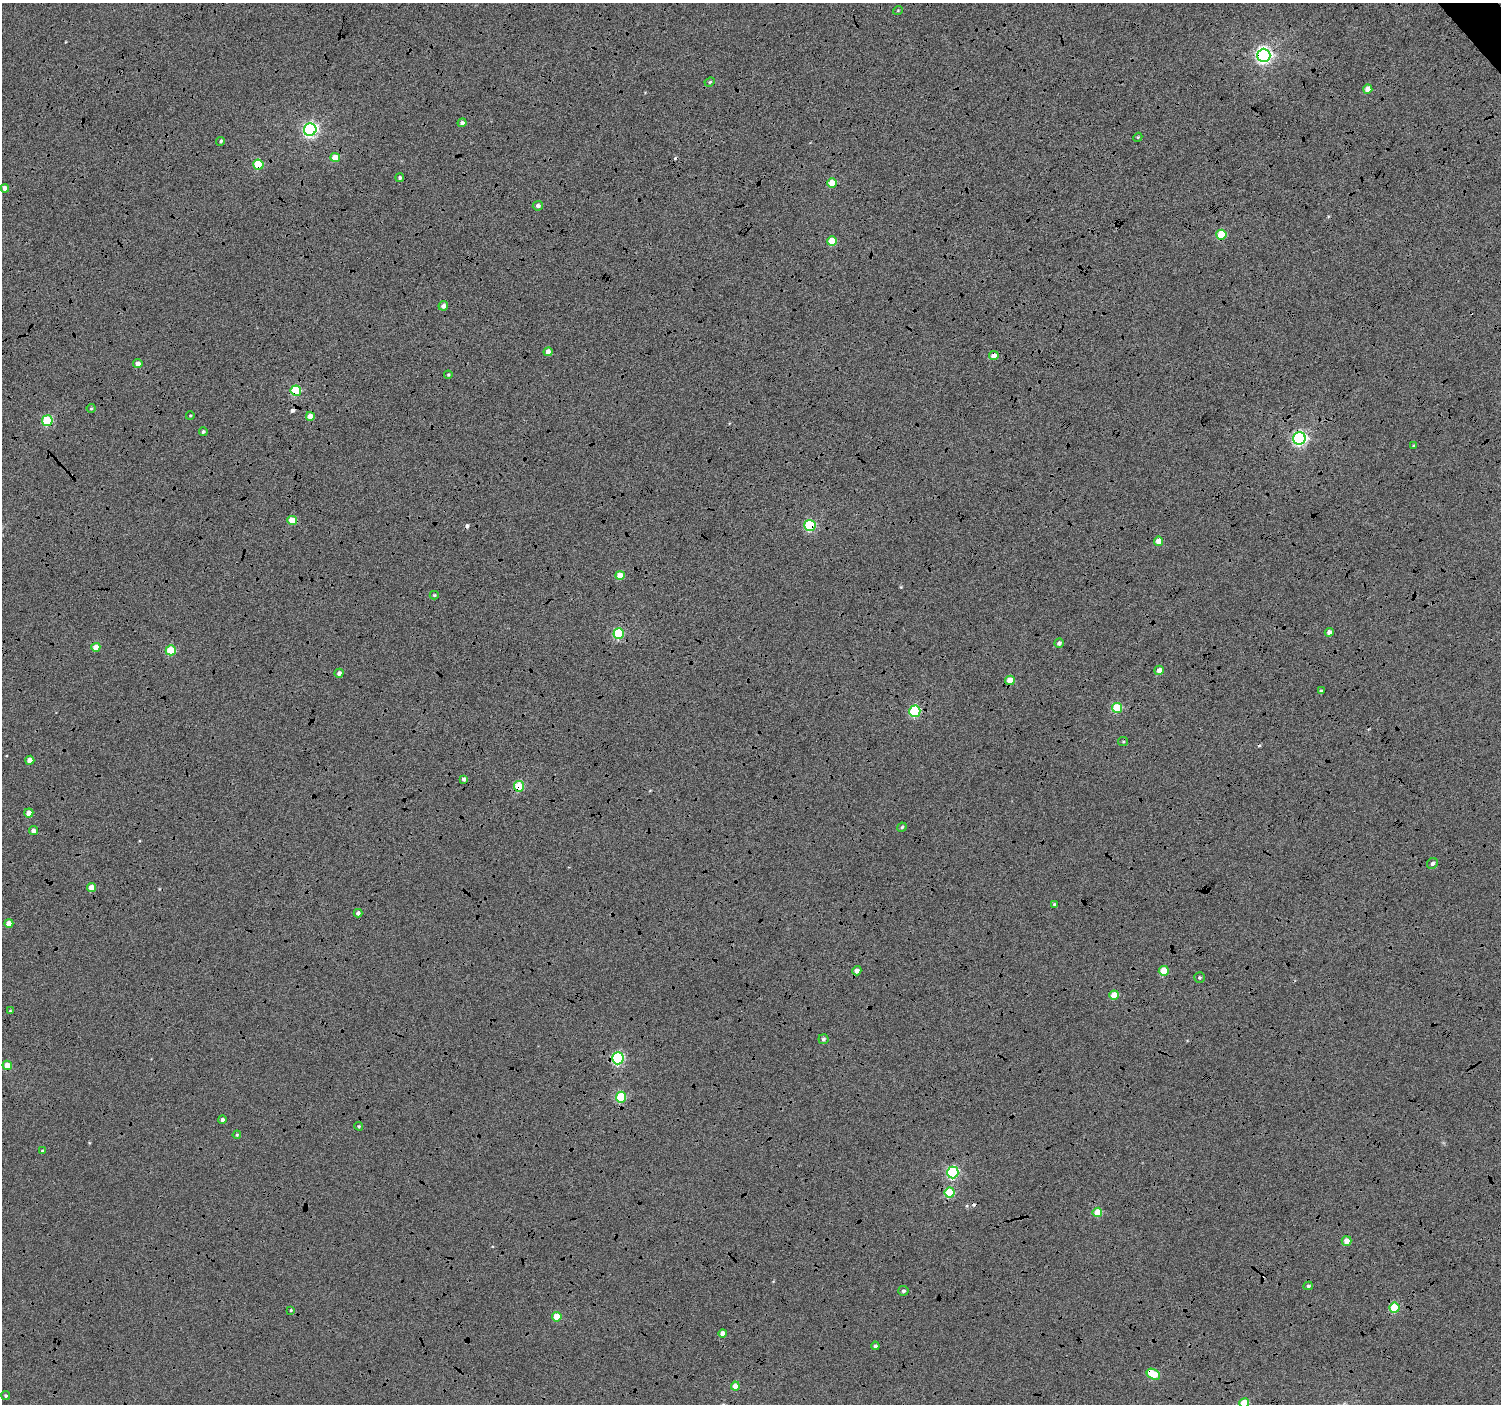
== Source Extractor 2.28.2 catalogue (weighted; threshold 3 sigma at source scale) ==
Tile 10 of 4 x 4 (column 2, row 3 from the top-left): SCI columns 1508-3006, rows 1610-3011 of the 6003 x 5959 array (HDU 1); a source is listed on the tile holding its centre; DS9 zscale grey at full resolution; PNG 1503 x 1406 px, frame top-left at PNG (2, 3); each listed source drawn as its Kron ellipse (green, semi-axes under 4 px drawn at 4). Shown black and unused: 1% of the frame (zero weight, under 4 of 12 exposures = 2% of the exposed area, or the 3 px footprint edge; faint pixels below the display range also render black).
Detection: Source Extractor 2.28.2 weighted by HDU 2 'WHT'; one run over the whole footprint, this tile lists its part. Background -0.0512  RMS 0.021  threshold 0.086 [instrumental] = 3 sigma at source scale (4.09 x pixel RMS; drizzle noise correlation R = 1.36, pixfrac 0.8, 0.0396/0.0396 arcsec/px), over >= 5 px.
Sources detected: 91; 6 cosmic-ray / hot-pixel residue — neither listed nor drawn; the other 85 listed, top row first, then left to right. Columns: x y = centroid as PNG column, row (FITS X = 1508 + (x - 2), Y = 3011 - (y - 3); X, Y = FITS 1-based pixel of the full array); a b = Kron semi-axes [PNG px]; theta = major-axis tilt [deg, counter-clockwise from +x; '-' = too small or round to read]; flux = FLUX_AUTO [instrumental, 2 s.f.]
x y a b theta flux
898 10 5 3 - 1.5
1264 55 6 6 - 630
710 82 5 4 - 2.4
1368 89 4 4 - 19
462 123 4 4 - 6.8
310 130 6 6 - 500
1138 137 5 3 - 1.8
221 141 4 4 - 2.9
335 158 4 4 - 29
258 165 5 5 - 88
400 177 4 4 - 4
832 183 5 4 - 40
5 188 4 4 - 11
538 206 5 4 - 7
1221 235 5 5 - 77
832 241 5 5 - 65
443 306 5 4 - 7.6
548 352 4 4 - 11
994 355 5 4 - 14
138 364 4 4 - 10
448 375 4 4 - 2
296 391 5 5 - 100
91 408 4 4 - 2.3
190 416 4 3 - 1.6
310 416 4 4 - 25
47 421 5 5 - 110
203 432 4 4 - 3.3
1299 438 6 6 - 430
1413 446 4 2 - 1.6
292 520 4 4 - 37
810 526 5 5 - 160
1158 541 4 4 - 25
620 575 4 4 - 27
434 595 4 4 - 2.7
1329 632 4 4 - 8.5
619 633 5 5 - 120
1059 643 4 4 - 5.8
96 647 4 4 - 22
171 650 5 5 - 71
1159 670 5 4 - 14
339 673 4 4 - 5.9
1010 680 5 5 - 29
1321 691 4 3 - 3.5
1117 708 5 5 - 78
915 711 5 5 - 160
1123 742 5 4 - 2.3
30 760 4 4 - 18
464 779 4 4 - 5.1
519 786 5 5 - 69
29 813 4 4 - 17
902 827 5 4 - 2.6
33 831 4 4 - 8.6
1432 863 6 5 - 5
92 888 4 4 - 22
1054 904 4 3 - 1.9
358 913 4 4 - 6
9 923 4 4 - 21
857 971 4 4 - 9.2
1164 971 5 5 - 46
1199 978 5 5 - 2.7
1114 995 5 4 - 33
10 1011 4 4 - 1.7
823 1039 5 5 - 3.9
618 1058 6 5 - 250
7 1065 5 4 - 30
621 1097 5 5 - 98
222 1120 4 4 - 4.4
359 1126 4 3 - 2.2
237 1135 4 3 - 2.1
42 1151 4 3 - 2.2
953 1172 6 5 - 200
950 1193 5 5 - 77
1097 1212 5 4 - 37
1346 1241 5 5 - 16
1308 1286 4 3 - 2.6
903 1291 5 5 - 4.4
1394 1308 5 5 - 76
291 1310 3 2 - 1.9
557 1317 4 4 - 36
722 1333 4 4 - 12
875 1346 4 4 - 3.8
1153 1374 7 5 -29 61
735 1386 4 4 - 27
6 1396 4 4 - 3.3
1244 1403 5 5 - 39
Overlapping masked pixels (flux is a lower limit): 12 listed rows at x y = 1264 55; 258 165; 994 355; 296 391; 47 421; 1299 438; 810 526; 1117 708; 519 786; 618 1058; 950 1193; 1153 1374
Isophote crosses this tile's border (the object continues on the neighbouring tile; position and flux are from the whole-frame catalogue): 1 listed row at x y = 1244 1403